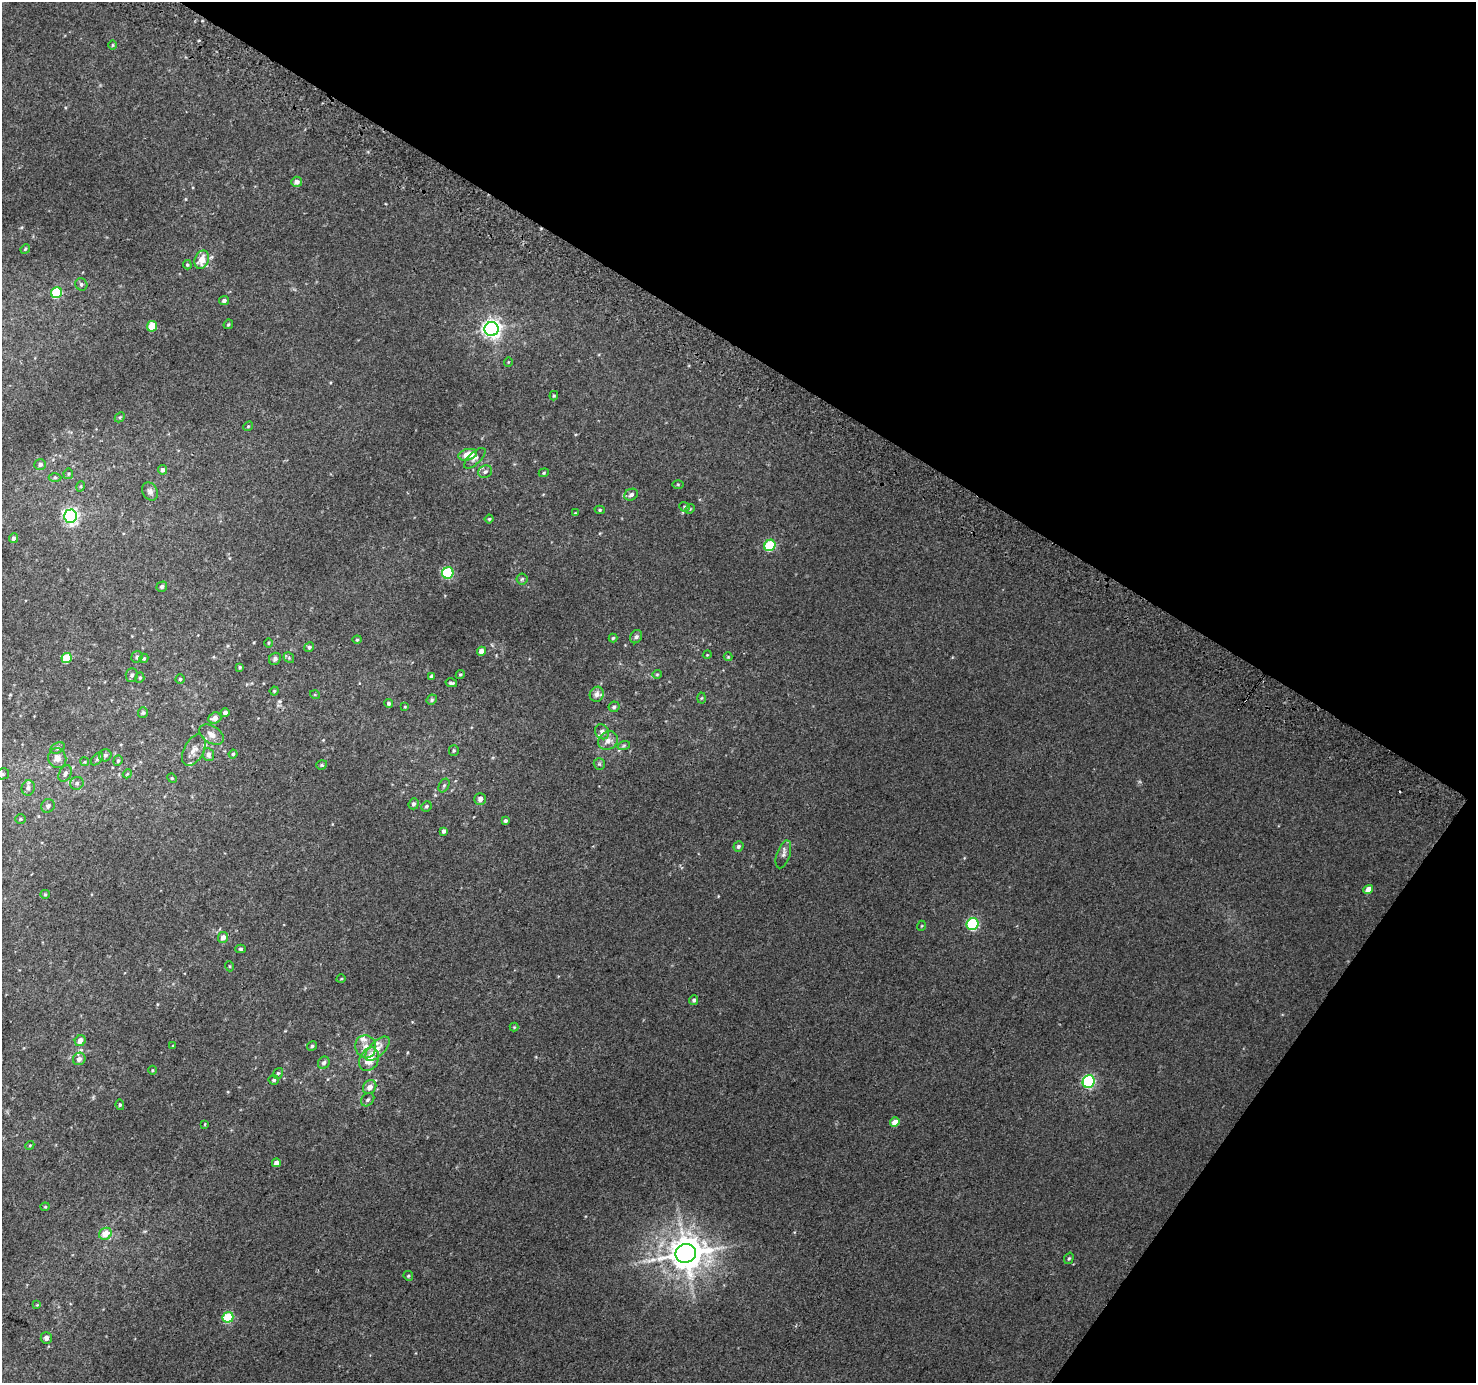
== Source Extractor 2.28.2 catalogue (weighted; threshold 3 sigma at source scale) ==
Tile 8 of 4 x 4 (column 4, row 2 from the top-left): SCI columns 4453-5926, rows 3051-4431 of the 5950 x 6035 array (HDU 1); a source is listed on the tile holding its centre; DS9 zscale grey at full resolution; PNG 1478 x 1385 px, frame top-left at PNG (2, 2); each listed source drawn as its Kron ellipse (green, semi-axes under 4 px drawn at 4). Shown black and unused: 32% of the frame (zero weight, under 2 of 3 exposures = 2% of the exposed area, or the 3 px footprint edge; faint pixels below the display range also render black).
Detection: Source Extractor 2.28.2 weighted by HDU 2 'WHT'; one run over the whole footprint, this tile lists its part. Background 0.0128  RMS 0.0073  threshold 0.0328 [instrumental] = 3 sigma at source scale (4.5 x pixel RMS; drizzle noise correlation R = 1.50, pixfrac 1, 0.0396/0.0396 arcsec/px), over >= 5 px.
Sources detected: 145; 1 long thin detection or spike segment (spike, bleed or trail) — neither listed nor drawn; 5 inside a brighter listed object's ellipse — not listed separately; the other 139 listed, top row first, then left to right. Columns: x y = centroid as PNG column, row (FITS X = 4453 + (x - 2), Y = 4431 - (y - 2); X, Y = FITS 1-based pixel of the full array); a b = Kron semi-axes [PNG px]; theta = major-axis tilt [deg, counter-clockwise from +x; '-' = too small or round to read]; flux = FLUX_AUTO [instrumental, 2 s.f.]
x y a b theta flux
113 45 5 3 - 0.64
297 182 5 5 - 3.1
25 249 5 4 - 0.77
202 260 9 7 67 8.7
187 265 5 4 - 0.85
81 284 6 5 - 1.5
57 293 6 5 - 42
224 300 5 4 - 2
228 324 5 4 - 0.94
152 326 5 5 - 21
491 329 7 7 - 340
508 362 5 3 - 0.53
554 396 4 3 - 0.77
120 417 5 4 - 0.92
248 426 5 4 - 0.88
468 455 9 5 13 12
475 458 13 6 43 3.1
40 464 6 5 - 1.8
163 470 4 4 - 2.6
485 472 7 6 - 2.2
544 473 5 4 - 0.77
68 474 5 5 - 1
55 478 6 4 0 1
678 484 6 4 -1 0.77
81 486 5 3 - 0.69
150 491 9 7 -60 2.9
631 495 7 5 25 2.2
684 507 5 4 - 0.95
690 509 5 4 - 0.7
600 510 5 4 - 1
575 513 4 3 - 0.56
70 516 6 6 - 190
489 519 4 4 - 0.87
13 538 5 4 - 1.9
770 545 6 5 - 42
448 573 6 5 - 67
522 579 5 5 - 1.2
162 587 6 5 - 1.6
636 637 7 5 57 1.5
613 638 4 4 - 0.95
357 640 4 4 - 0.76
268 643 4 3 - 0.62
309 647 5 4 - 1.6
481 651 5 4 - 4.8
707 655 4 3 - 0.58
137 657 6 5 - 1.9
728 657 4 4 - 0.64
67 658 5 5 - 21
144 658 5 4 - 0.95
289 658 6 4 -47 1
275 659 6 5 - 1.9
240 667 3 3 - 0.96
460 674 5 4 - 0.83
657 674 5 4 - 0.82
132 675 7 6 - 1.7
431 676 4 3 - 2
140 678 5 4 - 0.82
180 679 4 4 - 0.87
451 683 6 3 -12 1.3
274 691 4 4 - 0.77
597 694 8 6 63 3.3
315 695 5 3 - 0.65
702 698 5 3 - 0.74
432 700 5 4 - 1
389 703 4 4 - 1.4
405 707 4 2 - 0.51
614 707 6 5 - 1.6
143 713 5 5 - 1.3
225 713 4 4 - 2.7
215 718 6 5 - 3.8
602 732 8 7 - 2.6
211 735 13 8 -32 5
608 741 10 8 40 4.8
624 745 6 4 19 1
57 748 7 5 27 1.5
194 750 17 10 62 5.5
454 750 5 5 - 1
233 754 4 4 - 0.94
105 755 6 6 - 1.6
208 755 6 5 - 2.6
57 758 10 9 - 5.2
97 759 7 4 47 1.3
118 761 5 4 - 1
85 762 4 3 - 0.67
599 764 6 5 - 1
322 765 5 4 - 0.97
2 774 7 5 13 1.5
65 774 9 6 63 2.4
127 774 5 3 - 0.68
172 778 5 4 - 0.84
77 783 7 6 - 1.9
444 785 7 5 62 1.2
28 788 8 6 76 2.7
480 799 6 5 - 3.6
414 804 5 5 - 2
48 806 7 6 - 2.2
426 806 5 5 - 1.4
21 819 5 4 - 0.86
505 821 4 4 - 1.4
443 831 4 3 - 1.8
738 846 5 5 - 1.5
783 854 14 6 72 2.8
1368 889 5 4 - 6.2
45 894 5 4 - 0.77
973 924 6 5 - 79
921 926 5 3 - 0.6
223 937 5 5 - 3.5
241 949 5 4 - 1.2
229 966 5 3 - 0.6
341 979 5 3 - 0.61
694 1000 5 4 - 1.6
514 1027 4 4 - 0.66
80 1041 6 5 - 5.2
173 1046 4 3 - 0.68
312 1046 5 4 - 1.3
366 1047 11 10 - 6.8
377 1049 15 7 45 6.9
79 1059 6 6 - 3.6
369 1059 12 9 63 14
324 1063 6 5 - 2.1
152 1070 4 3 - 0.64
278 1073 5 5 - 1.1
274 1080 5 5 - 1.2
1089 1082 6 6 - 97
370 1087 7 6 - 4.8
368 1100 7 6 - 1.7
120 1105 5 4 - 1.1
895 1122 5 4 - 6.2
205 1124 4 2 - 0.53
30 1145 5 3 - 0.65
276 1163 4 4 - 4
45 1207 4 4 - 0.68
105 1234 6 5 - 8.6
686 1253 10 9 - 1600
1069 1258 6 4 71 1
408 1276 5 4 - 0.88
37 1305 4 4 - 0.59
228 1317 5 5 - 37
46 1338 6 5 - 2.6
Isophote crosses this tile's border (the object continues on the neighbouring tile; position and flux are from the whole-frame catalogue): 1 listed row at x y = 2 774